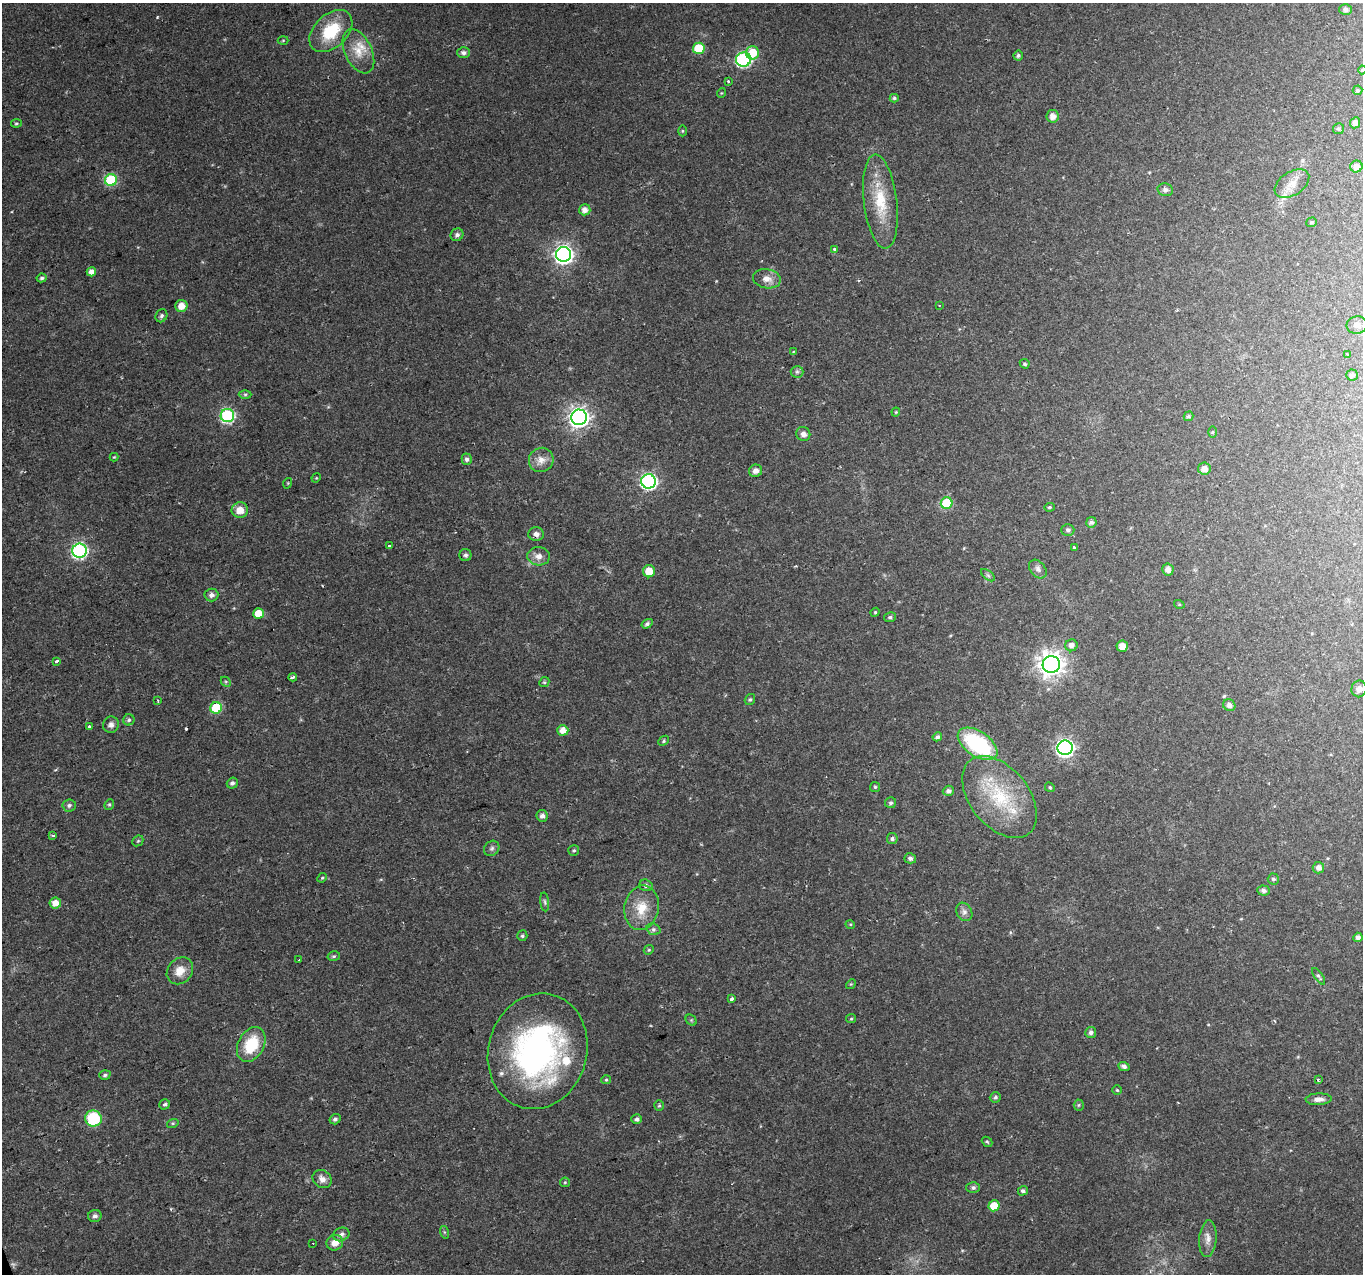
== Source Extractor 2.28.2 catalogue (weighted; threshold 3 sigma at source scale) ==
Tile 7 of 4 x 4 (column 3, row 2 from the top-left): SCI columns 2727-4087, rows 2672-3943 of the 5449 x 5285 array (HDU 1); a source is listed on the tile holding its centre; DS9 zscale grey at full resolution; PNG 1365 x 1276 px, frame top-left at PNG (2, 3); each listed source drawn as its Kron ellipse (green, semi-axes under 4 px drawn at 4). Shown black and unused: <1% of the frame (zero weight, under 2 of 3 exposures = <1% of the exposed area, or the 3 px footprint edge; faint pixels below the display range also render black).
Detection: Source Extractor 2.28.2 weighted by HDU 2 'WHT'; one run over the whole footprint, this tile lists its part. Background 0.0288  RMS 0.0031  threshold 0.0141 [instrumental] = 3 sigma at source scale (4.5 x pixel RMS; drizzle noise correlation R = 1.50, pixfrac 1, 0.0396/0.0396 arcsec/px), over >= 5 px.
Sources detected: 170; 1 too faint to see at this stretch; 3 cosmic-ray / hot-pixel residue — neither listed nor drawn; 3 inside a brighter listed object's ellipse — not listed separately; the other 163 listed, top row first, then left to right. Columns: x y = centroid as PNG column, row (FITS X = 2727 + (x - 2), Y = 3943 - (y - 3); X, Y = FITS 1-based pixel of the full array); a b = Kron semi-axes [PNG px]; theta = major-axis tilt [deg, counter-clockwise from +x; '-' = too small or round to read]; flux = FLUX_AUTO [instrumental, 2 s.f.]
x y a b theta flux
1346 9 6 5 - 1.1
331 31 25 16 44 14
283 40 5 3 - 0.29
699 48 6 5 - 14
358 51 23 13 -65 5.9
463 53 6 5 - 1
753 53 6 6 - 6.9
1018 55 5 5 - 0.69
743 59 7 7 - 51
1362 70 4 4 - 0.37
729 81 3 3 - 1.3
1358 90 5 4 - 0.61
721 93 5 3 - 0.27
894 98 4 4 - 0.47
1053 116 6 6 - 2.1
16 123 5 4 - 0.4
1355 123 5 5 - 1.3
1338 129 5 5 - 0.57
682 131 5 3 - 0.34
1356 166 6 6 - 1.5
111 180 6 6 - 25
1292 184 19 11 33 3.8
1165 190 8 6 -14 0.95
880 202 47 16 -83 13
585 210 6 5 - 1.9
1311 222 5 5 - 0.53
457 235 7 6 - 1.2
834 250 4 3 - 2.7
564 254 7 7 - 130
91 272 5 4 - 2.1
42 278 5 4 - 0.63
767 279 14 9 -10 2.8
939 305 3 2 - 0.29
181 306 6 6 - 3.3
161 316 7 5 62 0.83
1357 325 10 8 11 1.3
793 352 3 3 - 0.5
1348 354 3 2 - 0.41
1025 364 5 4 - 0.52
797 372 6 6 - 0.7
1352 375 5 5 - 1
245 394 6 4 1 0.52
896 412 4 4 - 0.33
227 416 7 6 - 49
1189 416 5 4 - 0.59
579 417 8 7 - 170
1212 432 5 4 - 0.34
803 434 7 6 - 1.4
114 457 4 4 - 0.31
467 459 5 5 - 0.9
541 460 12 12 - 3
1204 469 6 6 - 1.9
755 471 6 6 - 1.7
316 478 5 4 - 0.29
649 481 7 7 - 80
288 483 5 3 - 0.29
947 503 6 5 - 17
1049 507 5 4 - 0.43
240 510 8 8 - 3.7
1091 522 5 5 - 0.94
1068 530 6 6 - 0.72
536 534 8 7 - 1.3
389 546 3 3 - 2.4
1074 548 3 3 - 1.9
79 551 7 7 - 66
465 555 6 6 - 0.78
539 556 11 9 -4 2.2
1038 569 10 7 -50 1.3
1168 569 6 5 - 2
649 571 6 6 - 5.1
988 575 8 4 -37 0.65
211 595 7 6 - 1.3
1179 604 5 3 - 0.31
875 612 4 4 - 0.35
258 613 5 5 - 6.2
890 617 6 5 - 0.6
647 624 6 4 32 0.86
1071 645 6 6 - 1.6
1122 646 6 5 - 2.1
57 661 4 3 - 2.6
1051 665 8 8 - 280
293 677 4 3 - 1.3
226 682 6 4 -46 0.42
544 682 5 4 - 0.43
1359 689 8 7 - 1.4
750 699 6 4 55 0.53
158 701 4 3 - 0.33
1229 705 6 5 - 1.3
216 708 6 5 - 16
129 720 5 5 - 0.6
111 725 8 8 - 1.3
89 727 4 4 - 0.66
563 730 5 5 - 3
937 737 5 4 - 0.93
664 741 6 4 44 0.48
978 744 22 12 -34 31
1065 748 7 7 - 110
232 783 6 5 - 0.93
875 787 5 5 - 0.47
1050 787 5 4 - 0.45
948 791 5 5 - 1.1
1000 797 47 29 -51 25
891 803 5 5 - 0.66
109 804 5 4 - 0.44
69 805 7 6 - 0.83
542 816 6 5 - 1.3
53 835 4 3 - 0.43
892 839 5 5 - 0.78
138 841 6 5 - 0.45
492 848 8 7 - 0.85
574 850 5 5 - 0.49
910 858 6 5 - 0.93
1318 868 6 6 - 1.5
322 878 5 4 - 0.4
1273 879 5 5 - 0.73
646 885 7 6 - 0.91
1263 890 6 5 - 1.1
545 902 9 3 -85 0.58
55 903 6 5 - 3
642 908 22 17 79 7.5
964 912 10 7 -60 1.3
850 924 5 3 - 0.29
654 929 7 5 -19 0.81
522 936 5 5 - 0.54
1358 937 5 4 - 1.1
649 950 5 4 - 0.44
334 956 6 5 - 0.53
299 960 2 2 - 0.21
180 971 14 12 49 4.1
1319 976 9 3 -54 0.53
851 984 5 4 - 0.34
732 999 3 3 - 0.99
851 1019 5 4 - 0.37
691 1020 6 5 - 0.48
1091 1032 5 5 - 1
251 1045 18 13 61 12
538 1051 58 49 74 94
1124 1066 6 4 -22 0.95
105 1075 6 4 18 0.62
606 1080 5 4 - 0.4
1318 1080 3 3 - 0.42
1117 1090 4 4 - 0.38
995 1097 6 5 - 0.56
1319 1099 13 6 2 1.8
165 1104 5 5 - 0.59
659 1105 5 4 - 0.47
1079 1105 5 5 - 0.42
93 1118 8 8 - 18
335 1119 5 5 - 0.82
637 1119 5 5 - 0.94
173 1123 6 4 17 0.4
987 1142 6 4 -41 0.44
322 1179 10 8 -36 2
565 1182 5 5 - 0.41
973 1188 7 5 -1 0.77
1023 1191 5 4 - 0.74
994 1206 5 5 - 6.2
95 1216 6 6 - 1
444 1232 6 4 -71 0.45
341 1234 8 6 23 1.3
1208 1239 18 8 85 2.5
313 1243 2 2 - 0.33
335 1243 8 7 - 2.7
Isophote crosses this tile's border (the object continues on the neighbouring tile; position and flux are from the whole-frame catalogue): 1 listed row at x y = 1362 70